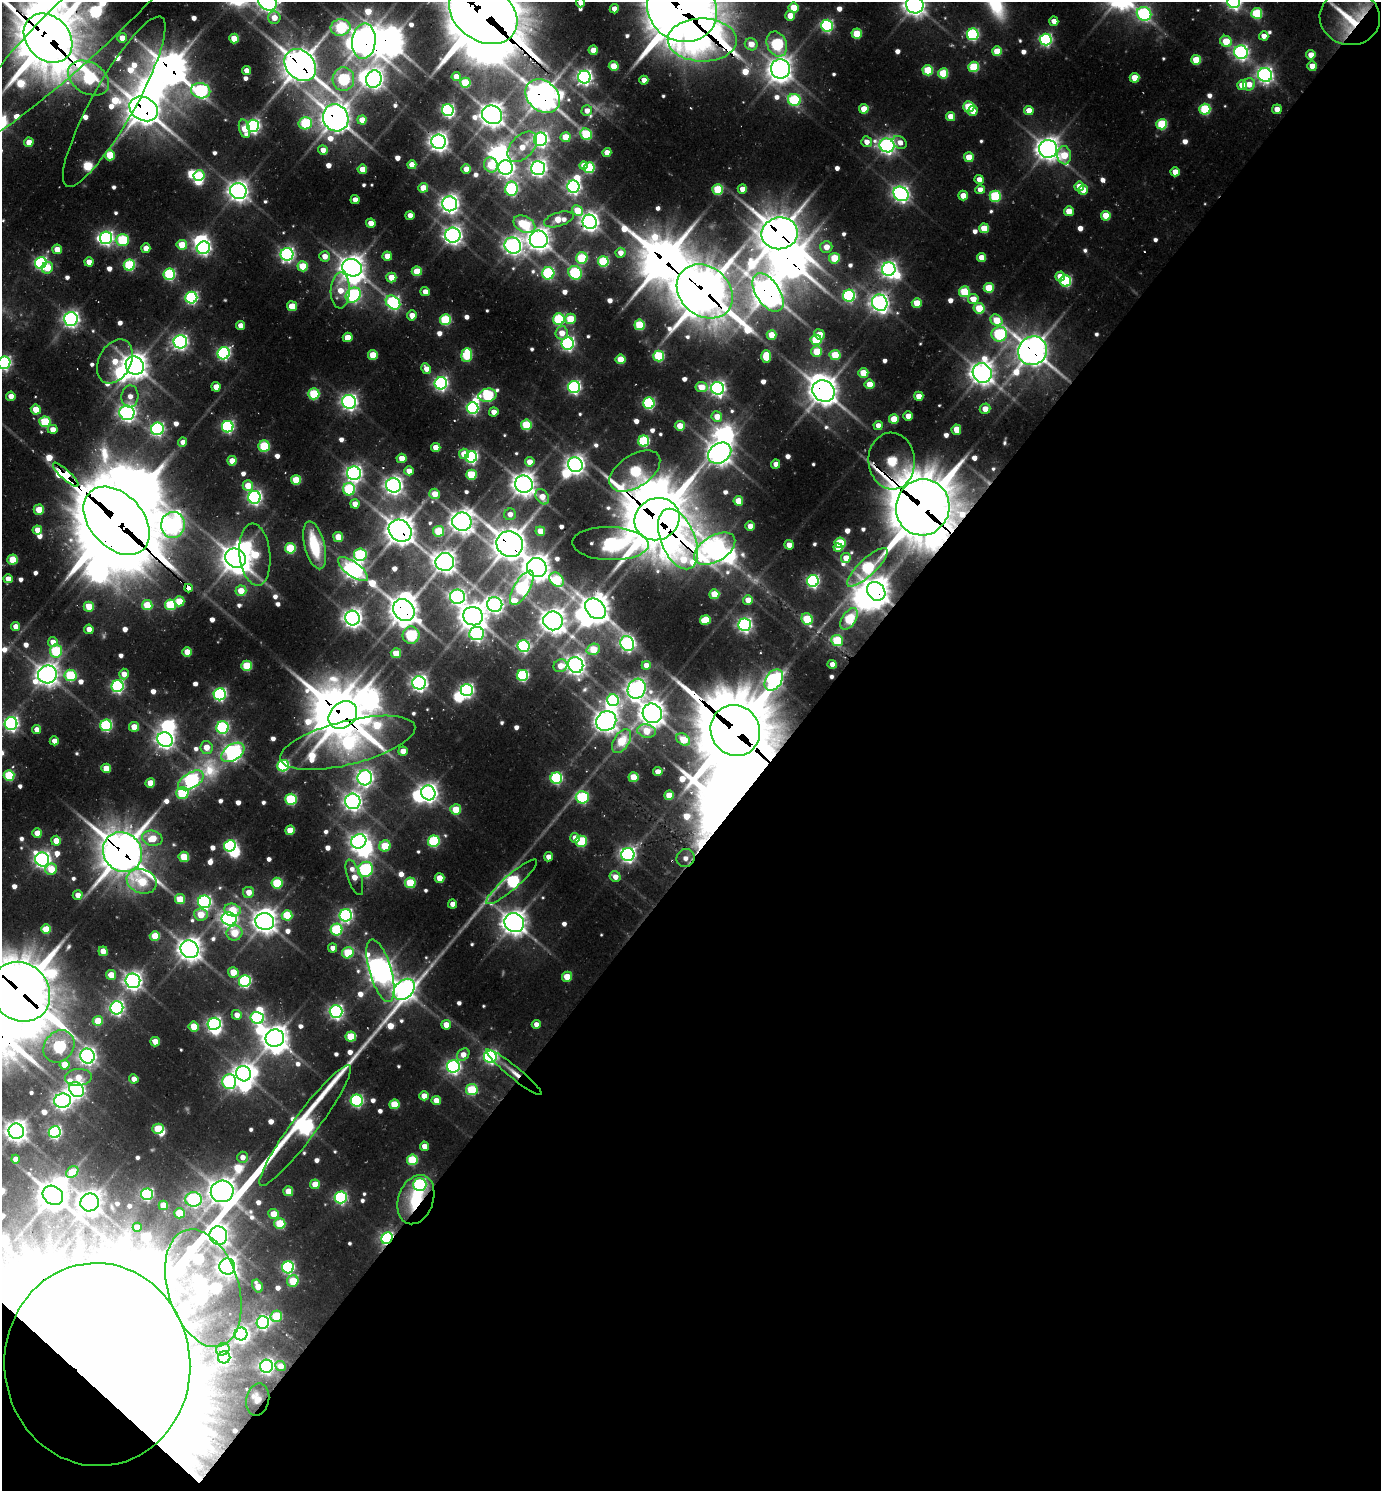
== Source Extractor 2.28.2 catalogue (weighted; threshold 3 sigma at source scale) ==
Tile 15 of 4 x 4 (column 3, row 4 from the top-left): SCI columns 3060-4438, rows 70-1558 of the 6039 x 6026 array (HDU 1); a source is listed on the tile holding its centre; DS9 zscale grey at full resolution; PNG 1383 x 1493 px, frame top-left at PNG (2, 2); each listed source drawn as its Kron ellipse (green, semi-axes under 4 px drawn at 4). Shown black and unused: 44% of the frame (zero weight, under 2 of 3 exposures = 4% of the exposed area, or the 3 px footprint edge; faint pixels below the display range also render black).
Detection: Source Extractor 2.28.2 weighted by HDU 2 'WHT'; one run over the whole footprint, this tile lists its part. Background 0.117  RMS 0.011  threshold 0.0503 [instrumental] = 3 sigma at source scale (4.5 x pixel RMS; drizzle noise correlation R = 1.50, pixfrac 1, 0.05/0.05 arcsec/px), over >= 5 px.
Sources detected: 791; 14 too faint to see at this stretch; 75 inside a brighter object's white glare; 2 cosmic-ray / hot-pixel residue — neither listed nor drawn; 9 inside a brighter listed object's ellipse — not listed separately; of the other 691, all 500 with FLUX_AUTO >= 13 (the completeness limit of this list) listed and drawn (191 fainter detections not listed), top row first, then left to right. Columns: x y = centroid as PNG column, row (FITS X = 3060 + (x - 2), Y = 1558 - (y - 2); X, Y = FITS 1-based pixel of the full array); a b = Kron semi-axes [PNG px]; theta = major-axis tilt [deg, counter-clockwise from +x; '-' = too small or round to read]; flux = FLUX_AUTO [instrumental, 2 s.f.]
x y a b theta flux
268 2 9 7 -29 940
1234 2 6 6 - 500
581 3 4 4 - 16
915 5 9 8 - 1200
794 8 5 5 - 46
614 9 4 4 - 15
682 9 36 32 -30 8800
96 10 201 32 44 630
483 13 37 27 -35 9800
1257 13 5 5 - 110
1144 14 7 6 - 320
790 16 5 5 - 25
274 18 6 6 - 23
1350 18 30 27 -11 84
1054 21 4 4 - 16
827 26 6 6 - 280
340 27 10 8 8 150
857 34 5 5 - 61
973 34 6 6 - 220
1264 36 4 4 - 14
48 38 27 21 -46 6900
122 38 5 5 - 21
234 39 5 5 - 41
702 40 34 21 -1 340
1046 40 6 6 - 310
364 41 18 11 86 2000
1226 41 6 5 - 48
751 44 6 6 - 26
777 44 13 9 -67 230
593 50 4 4 - 28
997 51 5 5 - 47
1241 52 7 6 - 490
1311 55 4 4 - 22
1196 60 5 5 - 52
300 65 18 14 -48 2800
614 66 5 4 - 44
1312 66 5 4 - 26
974 67 5 5 - 99
781 69 10 9 - 1300
246 70 4 4 - 14
928 70 5 5 - 76
943 73 5 5 - 72
1265 75 7 7 - 640
456 77 4 4 - 21
584 77 6 6 - 570
89 78 22 15 -31 240
1134 78 5 5 - 34
343 79 12 10 86 190
374 79 9 7 69 910
644 80 4 4 - 19
465 83 5 5 - 82
1249 84 6 6 - 21
1242 85 5 5 - 27
201 91 10 7 -10 340
543 96 19 15 -42 2200
794 100 6 6 - 160
114 102 97 21 61 170
969 107 5 5 - 81
144 109 15 11 -28 2600
864 109 5 5 - 35
1205 109 5 5 - 130
1277 109 5 5 - 17
448 110 6 5 - 340
1029 110 5 4 - 24
587 111 5 5 - 14
973 111 5 5 - 14
492 115 10 9 - 1500
951 116 4 4 - 24
336 118 14 12 -63 2000
362 120 4 4 - 26
305 123 7 6 - 150
1162 124 5 5 - 110
253 126 6 6 - 450
244 129 9 5 -74 30
586 134 6 5 - 130
565 137 5 5 - 36
541 139 7 6 - 560
29 142 4 4 - 24
439 142 7 7 - 930
867 142 5 5 - 14
900 142 7 5 -34 14
887 145 7 7 - 700
522 147 18 11 47 32
1048 149 9 9 - 1300
323 150 5 4 - 15
607 152 4 4 - 17
110 155 5 5 - 50
1064 155 9 7 -82 49
969 157 5 5 - 37
412 165 4 4 - 23
491 165 7 6 - 50
583 166 4 4 - 14
506 167 7 7 - 800
538 168 7 7 - 710
589 168 5 5 - 140
362 169 5 4 - 26
466 169 5 4 - 22
1175 172 4 4 - 21
199 176 5 5 - 93
979 179 4 4 - 15
1079 186 5 4 - 28
573 187 6 6 - 430
423 188 5 4 - 30
511 189 7 6 - 270
718 189 5 5 - 88
742 189 4 4 - 16
980 190 4 4 - 15
1083 190 5 4 - 23
238 191 8 8 - 1100
901 194 8 6 -39 670
963 196 5 4 - 23
995 196 5 5 - 140
355 200 4 4 - 14
450 204 7 7 - 850
577 210 6 5 - 38
1069 211 5 5 - 28
410 215 4 4 - 15
1106 216 5 5 - 46
559 219 15 7 17 37
590 222 7 7 - 850
371 223 4 4 - 19
524 224 11 8 -27 100
984 228 5 5 - 42
780 233 18 16 10 3200
453 235 7 7 - 830
106 238 6 6 - 430
539 239 9 8 - 1300
122 240 7 6 - 140
182 245 5 5 - 44
513 245 8 8 - 840
826 247 6 6 - 21
146 248 4 4 - 18
203 248 7 6 - 360
57 249 5 5 - 27
620 253 5 5 - 13
287 254 6 6 - 450
325 256 5 5 - 16
387 256 4 4 - 24
981 257 4 4 - 26
582 258 6 5 - 100
834 258 5 5 - 58
603 261 5 5 - 130
89 262 4 4 - 19
41 263 6 5 - 310
129 265 5 5 - 140
303 266 5 5 - 57
47 268 6 5 - 34
352 268 10 8 -20 1500
889 269 7 6 - 650
417 271 5 5 - 47
548 273 6 6 - 200
575 273 7 6 - 170
169 274 6 5 - 180
1060 276 5 4 - 23
391 277 5 5 - 36
1065 281 5 5 - 160
989 288 5 5 - 64
340 290 18 9 88 33
705 291 30 24 -39 4700
425 292 4 4 - 14
768 292 22 12 -57 2100
964 292 5 5 - 81
353 295 8 7 - 340
849 296 6 6 - 250
191 298 6 6 - 290
973 299 5 5 - 22
393 302 8 6 -42 350
880 303 8 7 - 870
917 303 5 5 - 37
292 306 5 5 - 30
979 308 5 5 - 53
412 315 5 4 - 17
71 319 7 6 - 630
559 319 6 5 - 160
570 319 5 5 - 61
445 320 5 5 - 130
996 320 6 5 - 44
240 325 4 4 - 15
639 325 5 5 - 89
562 333 6 6 - 22
819 334 5 5 - 19
999 334 8 7 - 200
771 335 5 4 - 34
348 337 5 4 - 30
816 340 5 5 - 96
180 342 7 6 - 550
568 343 6 6 - 390
817 351 5 5 - 51
1032 351 15 14 - 2200
224 353 6 6 - 320
373 355 5 5 - 46
467 355 7 5 84 110
835 355 5 5 - 60
659 356 5 5 - 120
766 356 6 5 - 59
620 359 5 5 - 43
115 361 23 16 62 47
4 363 6 6 - 350
135 366 9 8 - 1500
426 369 5 4 - 14
863 373 5 5 - 41
982 373 10 9 - 1400
441 383 6 6 - 440
869 384 5 5 - 31
216 387 4 4 - 23
574 387 6 6 - 330
701 387 6 5 - 34
718 388 6 6 - 550
823 391 12 10 -34 2000
314 394 5 5 - 110
487 395 9 6 11 170
11 396 4 4 - 19
130 396 11 8 86 16
919 396 4 4 - 25
349 402 7 6 - 650
649 403 6 5 - 200
473 408 6 5 - 270
985 409 5 5 - 21
36 410 5 5 - 40
494 412 5 4 - 15
127 413 7 7 - 730
908 416 4 4 - 19
717 417 5 5 - 23
894 419 5 5 - 35
45 422 5 5 - 100
526 425 5 5 - 87
878 425 4 4 - 15
680 426 5 5 - 26
228 427 6 5 - 280
53 429 5 4 - 15
157 429 6 6 - 340
956 430 5 5 - 27
644 441 5 5 - 160
183 442 4 4 - 13
264 446 6 5 - 95
436 447 4 4 - 23
720 453 12 9 35 1400
464 454 5 5 - 27
471 457 6 5 - 300
402 458 5 5 - 25
232 461 5 4 - 29
892 461 28 23 -85 180
530 462 5 4 - 22
776 464 4 4 - 14
575 465 7 7 - 900
409 471 4 4 - 15
635 471 28 16 33 160
354 473 7 7 - 670
66 475 16 5 -43 1300
471 475 5 5 - 77
296 480 5 5 - 59
524 484 9 8 - 1400
394 485 7 7 - 840
248 486 5 5 - 40
349 489 6 6 - 160
435 494 5 5 - 23
254 497 6 6 - 460
542 497 8 6 -56 22
738 501 5 5 - 39
355 504 4 4 - 17
923 507 28 26 75 7300
39 510 5 5 - 37
510 514 6 5 - 15
657 519 23 20 27 6600
117 521 39 26 -47 13000
462 522 9 9 - 1400
173 525 13 12 - 670
750 526 4 4 - 20
37 530 4 4 - 26
400 531 12 10 -38 2200
438 531 5 5 - 63
540 531 5 4 - 23
338 537 5 5 - 39
678 539 32 17 -67 320
840 543 5 5 - 95
510 544 13 12 - 2700
610 544 38 16 -2 390
315 545 24 10 -75 75
789 545 5 4 - 15
290 548 5 5 - 100
838 548 4 4 - 18
715 549 23 13 31 1300
255 555 31 15 -84 81
360 555 6 6 - 170
236 558 11 9 -31 1800
846 558 5 4 - 24
12 559 5 5 - 55
445 562 9 9 - 1300
537 567 10 9 - 1700
867 567 27 8 44 190
353 569 18 7 -36 990
8 579 4 4 - 17
557 580 8 6 -43 90
813 581 6 6 - 340
188 588 4 3 - 150
522 588 19 7 59 320
241 591 5 5 - 32
876 591 10 8 -48 1800
714 594 5 5 - 43
457 597 7 7 - 500
748 600 5 4 - 22
179 601 5 5 - 42
495 604 8 7 - 720
147 605 5 5 - 60
170 605 5 5 - 110
89 607 5 5 - 45
596 609 12 8 -45 2100
404 610 12 10 -49 2000
473 616 10 9 - 1800
353 618 7 7 - 900
807 619 6 5 - 80
849 619 12 6 58 91
705 620 5 5 - 54
553 621 10 9 - 1500
744 625 6 6 - 500
15 626 4 4 - 16
89 629 4 4 - 17
477 634 7 6 - 420
411 635 8 8 - 170
837 640 6 5 - 85
53 642 5 5 - 14
627 644 8 6 -61 480
524 646 6 6 - 270
593 649 7 5 19 45
56 651 6 6 - 120
187 652 5 4 - 33
396 653 5 5 - 29
832 664 4 4 - 13
576 665 8 7 - 970
646 665 4 4 - 20
247 666 5 5 - 80
560 666 7 6 - 24
47 674 9 9 - 1300
124 674 5 5 - 18
70 675 6 5 - 120
522 675 5 5 - 210
774 680 12 8 57 700
419 683 7 6 - 640
118 686 6 6 - 310
637 689 10 8 64 930
467 690 6 6 - 410
220 694 6 6 - 320
613 700 6 5 - 140
652 713 10 9 - 1500
343 715 16 12 43 3600
606 721 10 9 - 1400
11 724 6 6 - 500
106 725 6 5 - 210
134 727 5 5 - 31
222 728 6 6 - 270
37 729 4 4 - 15
735 730 26 24 -58 9700
646 731 9 6 -12 43
165 740 8 7 - 900
683 740 7 5 -36 48
54 741 4 4 - 15
622 741 13 7 58 75
348 743 69 22 14 350
206 747 6 6 - 26
403 751 4 4 - 21
233 752 13 8 33 750
283 766 6 5 - 210
106 768 5 5 - 34
658 772 4 4 - 22
9 775 5 5 - 110
634 777 5 5 - 46
365 778 7 7 - 660
556 778 6 5 - 210
191 780 14 7 31 460
150 783 5 4 - 35
182 793 6 6 - 130
428 793 7 7 - 930
669 795 5 5 - 35
582 797 6 6 - 180
291 799 5 5 - 150
353 801 8 7 - 900
456 809 5 5 - 43
290 830 5 4 - 35
37 833 5 4 - 21
152 838 10 7 -14 35
575 838 5 4 - 15
56 841 5 4 - 24
359 841 8 7 - 680
434 841 6 5 - 160
581 841 5 5 - 120
230 846 6 5 - 230
385 846 6 5 - 59
122 852 21 19 -49 3800
628 854 6 6 - 540
184 857 5 5 - 59
548 857 4 4 - 13
686 858 9 8 - 14
42 860 7 7 - 640
51 869 6 5 - 36
365 869 8 7 - 300
354 877 18 6 -71 25
615 877 5 5 - 14
439 878 5 4 - 29
142 881 15 12 -21 72
512 882 33 7 41 260
277 883 5 5 - 99
410 883 5 5 - 75
249 892 5 5 - 20
78 895 5 5 - 16
180 899 5 5 - 46
204 902 6 6 - 370
453 904 4 4 - 16
232 910 8 6 -11 38
201 914 6 6 - 38
287 915 5 5 - 77
346 915 6 6 - 390
229 919 7 6 - 660
265 921 9 8 - 1400
514 923 10 9 - 1500
46 929 5 5 - 46
336 930 6 6 - 140
234 933 8 7 - 51
155 936 5 5 - 48
333 948 4 4 - 13
189 949 9 8 - 1400
103 951 4 4 - 26
348 953 6 5 - 82
380 971 32 11 -74 1500
233 972 5 5 - 37
111 975 5 5 - 26
567 977 5 5 - 34
133 981 7 7 - 860
245 981 6 6 - 240
404 989 12 8 45 1200
20 992 31 28 -46 7100
117 1008 6 6 - 450
336 1012 6 6 - 470
237 1015 5 5 - 15
257 1018 7 6 - 250
98 1021 5 5 - 40
214 1024 6 6 - 480
536 1024 4 4 - 13
446 1025 5 5 - 23
194 1026 5 5 - 40
351 1036 5 5 - 60
275 1038 9 8 - 1600
155 1042 5 4 - 25
59 1046 17 14 52 290
463 1055 7 5 45 16
87 1056 7 7 - 730
490 1057 6 6 - 370
64 1065 5 5 - 32
453 1066 6 6 - 460
514 1072 35 6 -39 15
244 1074 8 7 - 980
78 1077 13 8 4 26
134 1079 4 4 - 15
229 1082 7 7 - 310
76 1089 8 6 -44 640
472 1090 6 5 - 91
424 1096 5 4 - 20
436 1100 5 4 - 23
63 1101 8 7 - 750
357 1101 6 6 - 270
394 1104 5 5 - 52
305 1125 74 12 53 780
158 1129 6 5 - 65
16 1131 8 7 - 1200
55 1132 6 6 - 320
424 1146 4 4 - 15
242 1157 5 5 - 13
15 1159 4 4 - 13
412 1160 5 5 - 94
72 1172 7 5 42 39
315 1184 5 5 - 28
420 1185 6 6 - 280
222 1191 11 10 - 2300
288 1191 5 5 - 33
147 1194 6 6 - 220
53 1195 11 9 -36 2200
341 1197 6 6 - 270
193 1199 8 7 - 430
416 1200 25 17 70 75
90 1202 9 8 - 1300
163 1205 5 4 - 33
179 1213 5 5 - 53
273 1214 5 5 - 34
280 1224 5 5 - 79
137 1227 4 4 - 20
218 1236 9 8 - 1000
387 1238 6 5 - 320
227 1266 8 8 - 980
288 1267 6 6 - 260
293 1281 6 5 - 57
258 1286 7 5 -62 18
203 1288 61 35 -73 680
276 1316 6 5 - 82
263 1323 6 6 - 340
241 1334 6 6 - 550
223 1349 7 6 - 14
224 1357 6 6 - 300
97 1364 101 93 -86 49000
266 1366 6 6 - 490
280 1366 5 5 - 18
258 1400 16 11 77 15
Overlapping masked pixels (flux is a lower limit): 44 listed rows (the first 20) at x y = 682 9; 96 10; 483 13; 1350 18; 48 38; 702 40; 364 41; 300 65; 89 78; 543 96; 114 102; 144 109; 336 118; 439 142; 780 233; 548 273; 705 291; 768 292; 880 303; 1032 351
Isophote crosses this tile's border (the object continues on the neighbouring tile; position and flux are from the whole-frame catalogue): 13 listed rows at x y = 268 2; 1234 2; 581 3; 915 5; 682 9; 96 10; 483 13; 1350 18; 48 38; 4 363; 11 724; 20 992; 97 1364